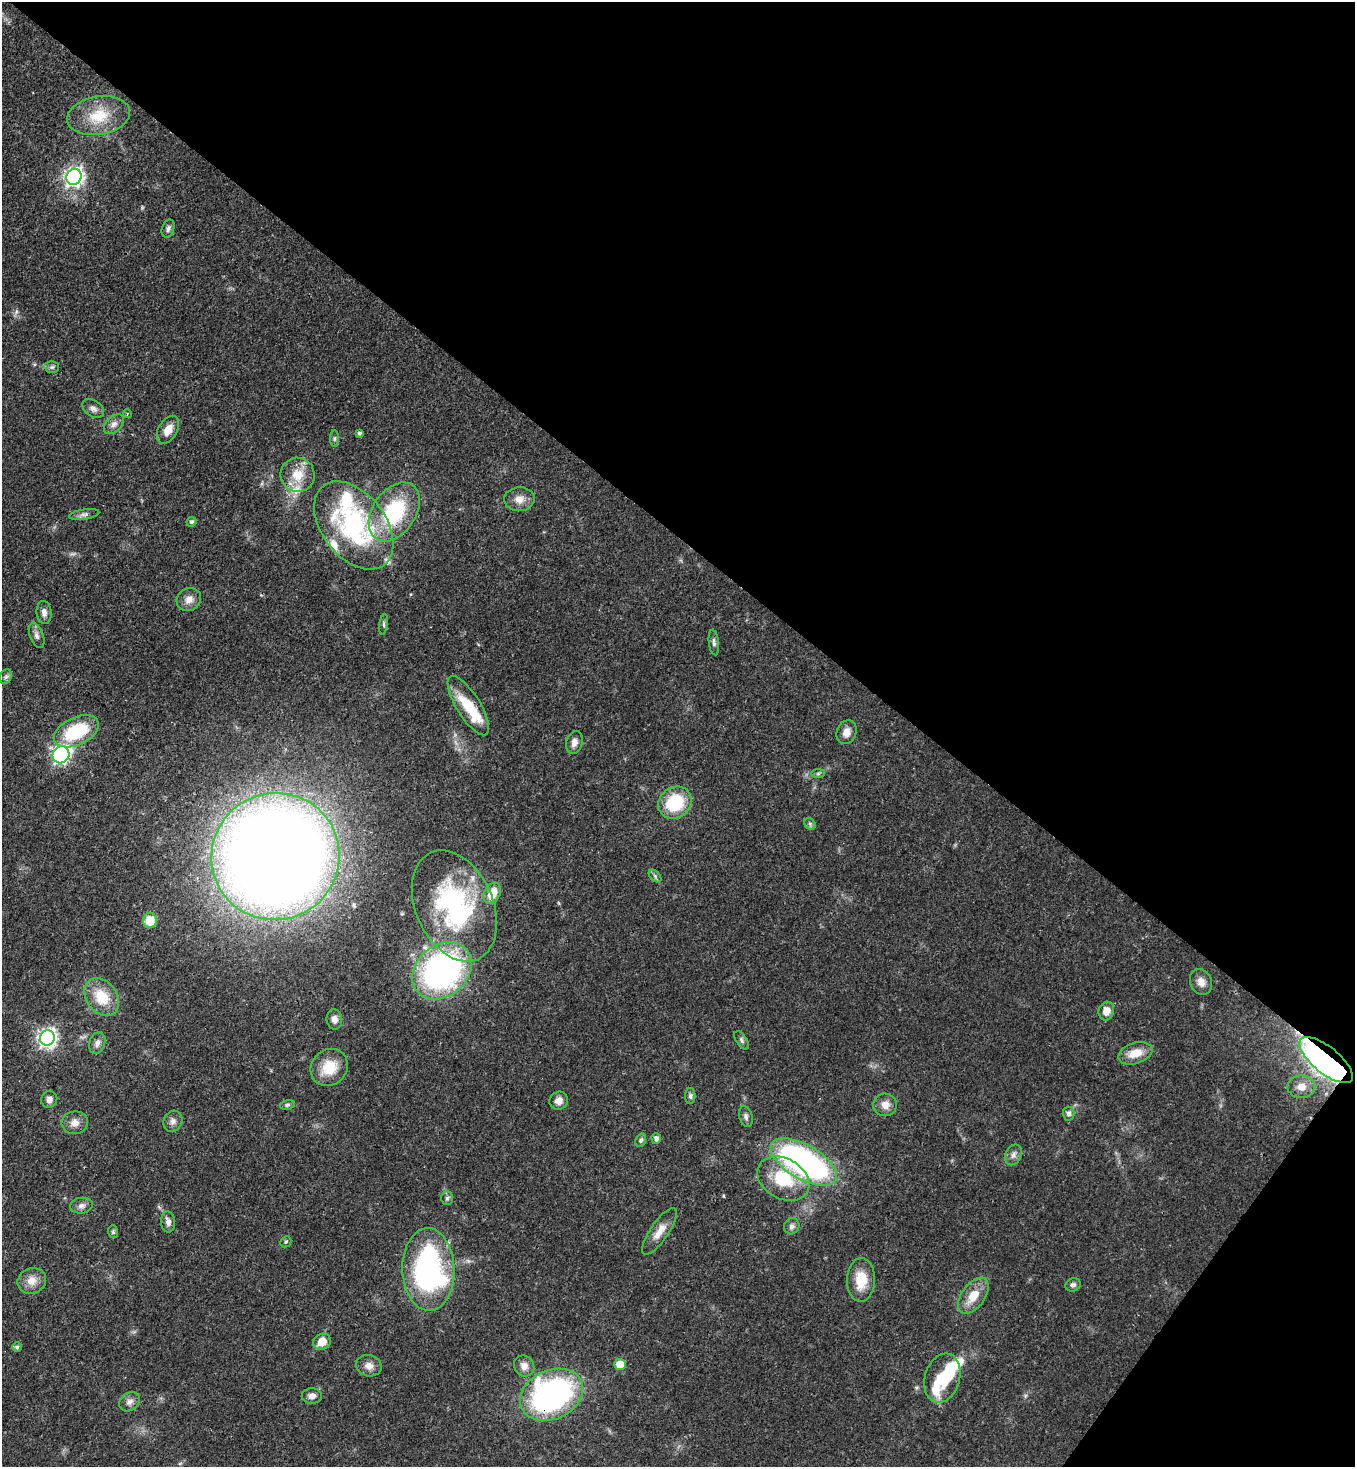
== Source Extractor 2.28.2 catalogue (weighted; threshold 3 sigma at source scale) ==
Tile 8 of 4 x 4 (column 4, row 2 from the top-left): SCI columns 4430-5782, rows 3002-4466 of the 6011 x 5990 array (HDU 1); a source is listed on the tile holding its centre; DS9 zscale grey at full resolution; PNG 1357 x 1469 px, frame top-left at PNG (2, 2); each listed source drawn as its Kron ellipse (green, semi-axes under 4 px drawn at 4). Shown black and unused: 40% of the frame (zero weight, under 3 of 4 exposures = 7% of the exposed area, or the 3 px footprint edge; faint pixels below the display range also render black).
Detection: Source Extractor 2.28.2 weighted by HDU 2 'WHT'; one run over the whole footprint, this tile lists its part. Background 0.0745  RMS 0.0039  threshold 0.0174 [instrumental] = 3 sigma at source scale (4.5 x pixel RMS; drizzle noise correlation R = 1.50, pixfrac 1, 0.05/0.05 arcsec/px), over >= 5 px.
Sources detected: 90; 1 inside a brighter object's white glare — neither listed nor drawn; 7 inside a brighter listed object's ellipse — not listed separately; the other 82 listed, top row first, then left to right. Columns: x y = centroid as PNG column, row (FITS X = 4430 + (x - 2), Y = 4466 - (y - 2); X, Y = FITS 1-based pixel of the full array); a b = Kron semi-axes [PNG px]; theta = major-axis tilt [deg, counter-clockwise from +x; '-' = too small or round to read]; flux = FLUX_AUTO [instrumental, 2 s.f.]
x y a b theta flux
99 116 32 19 9 13
74 177 8 7 - 170
168 228 9 6 72 1.3
52 367 7 6 - 0.97
93 408 12 8 -36 1.8
127 414 4 3 - 0.37
114 424 12 7 45 2
168 430 15 9 60 4.4
359 433 4 4 - 0.74
335 438 8 4 89 0.74
298 475 17 17 - 8.2
519 499 15 12 2 4
394 512 32 21 56 33
84 514 15 5 9 1.5
191 522 5 4 - 0.73
354 525 50 32 -52 70
189 600 13 11 34 3.1
44 612 11 7 -85 2.3
384 624 10 4 82 0.79
37 635 13 7 -70 1.7
714 642 13 5 -83 1.2
6 677 7 5 68 0.9
468 706 34 12 -58 15
76 731 24 13 25 23
846 732 12 9 70 3.3
574 742 11 8 73 2.4
61 755 9 8 - 110
818 774 7 4 1 0.75
675 803 17 15 37 19
810 824 6 5 - 0.86
275 856 64 63 - 890
655 876 7 4 -46 0.82
492 893 11 8 63 7.5
454 906 58 38 -66 66
150 921 7 7 - 8.3
442 971 32 25 41 110
1201 982 13 10 -66 3.1
102 997 20 15 -53 11
1106 1011 9 7 74 3.6
334 1019 10 8 -83 2.3
47 1038 8 7 - 170
741 1040 10 5 -58 1
97 1043 11 7 70 1.9
1135 1053 17 10 17 5.9
1326 1060 32 13 -39 210
329 1067 19 17 44 11
1301 1087 14 11 -1 4.1
690 1096 8 5 90 0.99
49 1099 8 8 - 1.9
559 1101 9 9 - 2.7
287 1105 7 5 10 0.75
885 1105 12 11 - 3.3
1069 1114 7 6 - 1.3
746 1116 11 6 -74 1.3
173 1121 11 9 63 2
75 1123 13 11 8 3.2
656 1138 5 4 - 1.7
641 1140 7 5 69 0.87
1013 1155 11 8 65 2
804 1162 37 17 -30 120
783 1179 28 20 -29 18
447 1198 7 5 88 0.87
81 1206 11 8 8 1.8
168 1222 10 7 -86 1.9
792 1226 8 7 - 1.5
659 1231 27 9 56 4.9
113 1232 6 5 - 0.66
286 1242 6 5 - 0.58
428 1269 41 26 -88 92
861 1280 22 14 88 10
32 1281 14 12 21 4.4
1073 1285 8 6 28 1.2
973 1296 20 11 54 8
322 1342 9 7 28 5.1
17 1347 5 5 - 0.72
620 1364 5 5 - 9.8
369 1366 13 10 -14 2.9
524 1366 11 9 -53 2.7
942 1378 25 17 73 13
551 1395 33 24 25 100
312 1396 10 8 3 2.1
130 1402 11 8 33 2.1
Overlapping masked pixels (flux is a lower limit): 2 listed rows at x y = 1326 1060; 551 1395